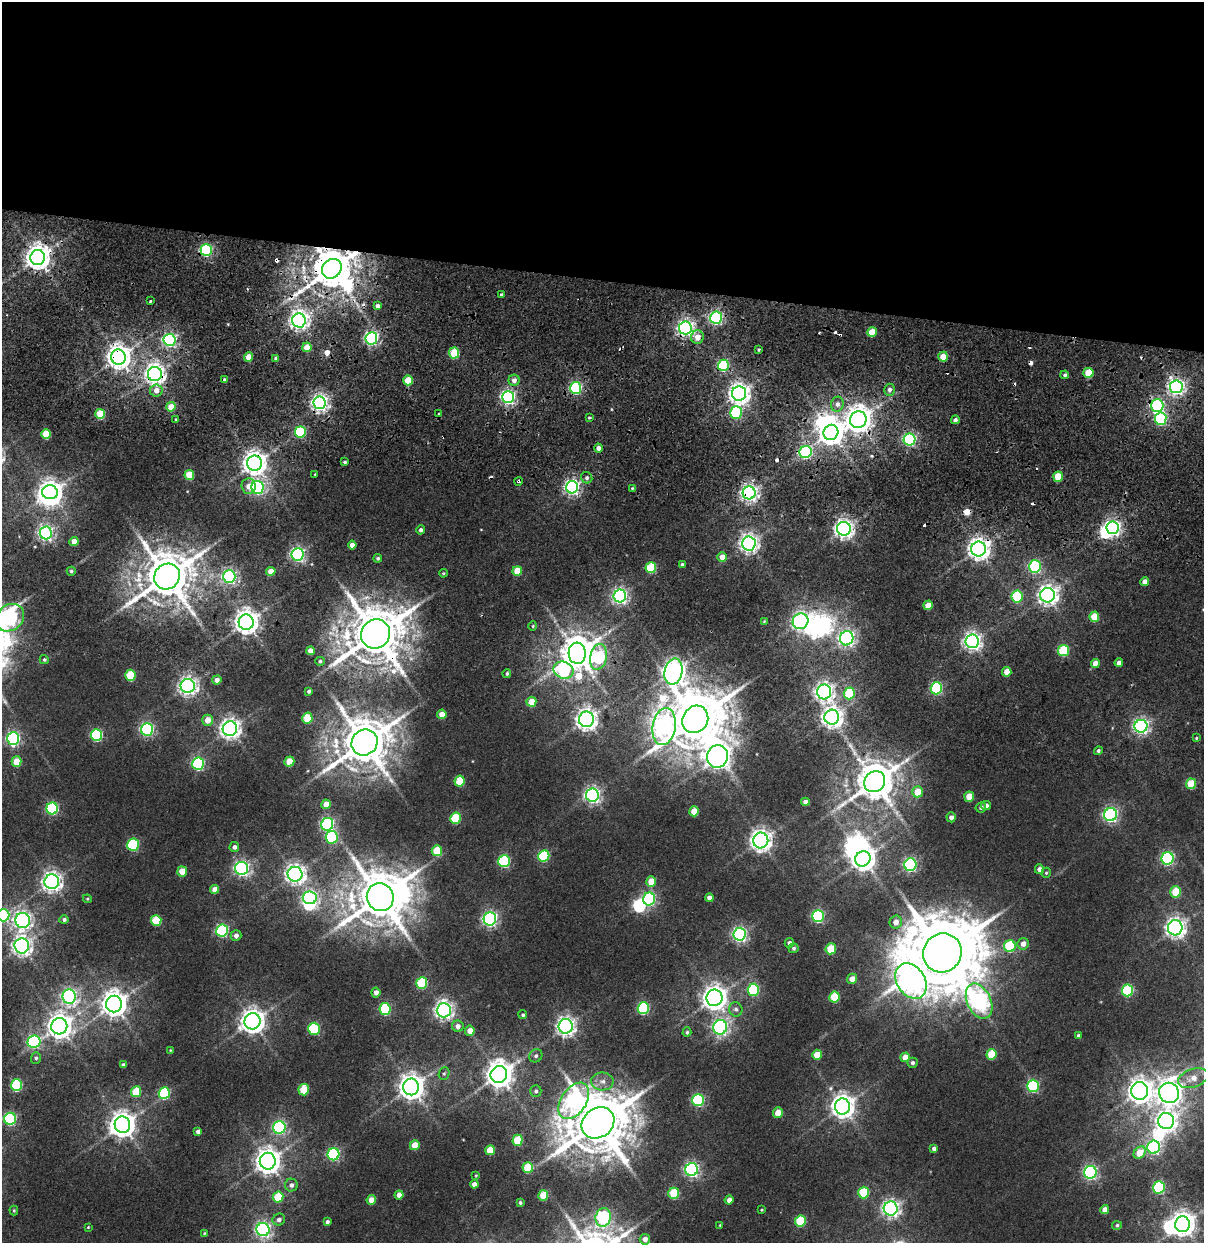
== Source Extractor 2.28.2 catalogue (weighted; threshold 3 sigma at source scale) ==
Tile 3 of 4 x 4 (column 3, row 1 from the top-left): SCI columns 2644-3845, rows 4631-5871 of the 5173 x 6321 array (HDU 1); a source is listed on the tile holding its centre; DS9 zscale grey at full resolution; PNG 1206 x 1245 px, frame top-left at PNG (2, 2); each listed source drawn as its Kron ellipse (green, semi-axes under 4 px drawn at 4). Shown black and unused: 23% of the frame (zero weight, under 2 of 5 exposures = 17% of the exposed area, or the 3 px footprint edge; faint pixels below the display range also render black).
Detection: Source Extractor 2.28.2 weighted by HDU 2 'WHT'; one run over the whole footprint, this tile lists its part. Background 0.0107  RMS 0.0055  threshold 0.0249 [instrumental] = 3 sigma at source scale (4.5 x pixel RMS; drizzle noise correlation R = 1.50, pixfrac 1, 0.0396/0.0396 arcsec/px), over >= 5 px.
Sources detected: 320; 13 inside a brighter object's white glare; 17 cosmic-ray / hot-pixel residue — neither listed nor drawn; the other 290 listed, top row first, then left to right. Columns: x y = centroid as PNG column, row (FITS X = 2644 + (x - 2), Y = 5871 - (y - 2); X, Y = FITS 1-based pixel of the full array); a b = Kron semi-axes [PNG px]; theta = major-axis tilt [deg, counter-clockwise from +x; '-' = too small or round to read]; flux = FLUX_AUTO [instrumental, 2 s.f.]
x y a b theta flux
206 250 6 5 - 78
38 257 7 7 - 540
332 269 10 9 - 2000
501 295 4 3 - 1.3
150 301 3 3 - 0.81
378 306 4 3 - 1.9
716 318 6 6 - 98
299 320 7 7 - 280
685 328 6 6 - 200
872 332 5 4 - 13
697 337 6 6 - 6.2
371 338 6 6 - 130
170 340 6 6 - 130
307 347 4 4 - 9.7
759 350 4 3 - 0.69
454 353 5 5 - 23
118 357 7 7 - 520
249 357 4 4 - 8.5
943 357 5 4 - 11
276 358 4 4 - 1.9
723 365 6 5 - 48
1088 373 5 5 - 15
155 374 7 7 - 320
1065 375 4 4 - 1.2
225 380 4 3 - 2.1
408 380 5 4 - 13
514 380 5 5 - 2.7
1176 387 6 6 - 190
576 388 6 5 - 83
156 390 6 6 - 4.9
889 390 6 5 - 2.4
739 393 7 7 - 360
508 397 6 6 - 140
320 403 6 6 - 210
837 404 7 6 - 2.4
1157 406 6 6 - 97
171 407 4 4 - 10
736 412 6 5 - 59
100 414 5 5 - 19
439 414 4 4 - 0.79
589 418 3 3 - 3.6
1161 419 6 6 - 72
176 420 3 3 - 0.87
858 420 8 8 - 610
955 420 4 4 - 1.6
300 432 5 5 - 45
831 432 8 7 - 510
46 434 5 5 - 17
910 440 6 6 - 95
598 448 4 4 - 2.1
806 452 6 6 - 83
345 462 4 3 - 0.88
254 463 7 7 - 460
315 474 4 3 - 0.41
189 475 5 5 - 15
1058 477 5 4 - 15
587 478 6 5 - 1.3
518 481 4 3 - 5
249 486 8 7 - 4.7
572 487 6 6 - 160
257 488 7 6 - 120
632 488 3 3 - 0.58
50 492 8 7 - 430
749 493 6 6 - 240
1113 528 6 6 - 170
844 529 7 7 - 280
421 530 5 4 - 1.5
46 533 6 6 - 170
74 542 4 4 - 7.2
749 543 7 7 - 280
352 545 4 4 - 3.7
978 549 7 7 - 400
297 554 6 6 - 140
722 557 5 5 - 4.8
378 558 4 4 - 1
682 565 3 3 - 1.3
1035 566 6 6 - 74
651 568 5 5 - 24
71 571 4 4 - 0.92
271 571 5 4 - 6.5
517 571 5 4 - 12
443 573 4 3 - 0.67
167 576 13 12 - 2500
229 577 6 6 - 140
1145 581 4 4 - 3.2
1048 595 7 7 - 320
620 596 6 6 - 160
1017 596 6 5 - 37
928 605 5 4 - 8
1094 617 5 5 - 14
10 618 15 12 42 150
764 621 4 4 - 0.48
800 621 8 7 - 230
246 622 7 7 - 510
533 626 4 4 - 0.61
376 634 15 14 - 3200
847 638 7 6 - 190
972 641 7 6 - 240
310 651 4 4 - 4.3
1064 651 6 5 - 35
577 653 11 8 -86 1200
599 657 13 8 79 62
44 660 4 4 - 1.1
320 661 5 4 - 0.98
1095 663 4 4 - 5
1119 663 4 4 - 2.7
563 670 10 8 -21 67
673 672 13 9 77 420
1007 672 5 4 - 6.4
507 673 4 3 - 0.85
130 675 5 5 - 25
217 680 4 4 - 3
188 686 7 7 - 260
936 688 6 5 - 64
309 691 4 3 - 1.3
824 692 7 7 - 260
849 693 6 5 - 33
531 702 5 5 - 8.3
442 714 5 4 - 6.4
832 717 7 7 - 340
307 718 5 5 - 21
586 719 8 7 - 330
695 719 14 12 55 3800
208 720 5 5 - 5.8
1141 726 6 6 - 170
664 727 19 11 81 200
147 729 6 6 - 110
230 729 7 7 - 320
97 735 6 5 - 60
13 738 6 6 - 110
1196 738 3 3 - 0.48
364 742 13 12 - 2600
1098 751 4 4 - 1.1
718 756 11 10 - 510
17 762 5 5 - 13
289 762 5 5 - 11
198 764 6 6 - 74
460 781 5 5 - 19
875 782 11 10 - 1600
1191 784 5 5 - 18
918 792 5 5 - 10
592 795 6 6 - 180
969 797 5 5 - 11
805 802 4 4 - 2.2
326 804 5 4 - 5.5
986 806 5 4 - 2.2
981 807 5 5 - 1.4
52 808 6 6 - 67
694 811 5 4 - 9.9
1111 815 6 6 - 140
951 817 5 4 - 2.4
456 818 5 5 - 27
327 824 6 6 - 100
332 837 6 6 - 54
761 840 8 7 - 330
133 845 6 6 - 49
234 847 5 5 - 1.9
437 851 5 5 - 16
544 856 6 5 - 43
1168 858 6 6 - 98
863 859 8 7 - 440
504 861 6 6 - 56
910 865 6 6 - 94
242 868 6 6 - 170
1039 869 5 4 - 2.6
182 871 5 5 - 11
1046 873 5 4 - 0.72
295 874 7 7 - 290
52 882 7 7 - 290
651 882 5 5 - 9.3
215 889 4 4 - 4.4
1176 892 5 5 - 22
380 897 14 13 - 2800
310 898 7 6 - 130
709 898 4 4 - 2.3
87 899 4 4 - 0.56
649 899 6 6 - 89
3 915 6 6 - 69
818 916 6 6 - 82
490 919 6 6 - 140
23 920 7 7 - 210
64 920 5 4 - 1.4
156 920 5 5 - 23
896 922 6 6 - 4.2
1175 928 7 7 - 310
222 930 6 6 - 74
739 934 6 6 - 140
236 936 5 5 - 2.6
789 943 5 4 - 1.6
1023 944 6 5 - 3.5
22 946 7 7 - 290
1010 946 6 6 - 34
794 948 5 5 - 1.1
831 949 5 5 - 17
942 953 20 19 - 6700
852 979 5 5 - 4.7
911 981 19 14 -56 360
422 983 6 5 - 35
753 990 6 5 - 48
1128 990 6 5 - 49
376 992 5 4 - 3
69 996 7 6 - 160
834 997 5 5 - 22
714 998 8 8 - 490
979 1001 19 12 -65 250
114 1004 8 8 - 590
643 1008 6 5 - 57
385 1009 6 5 - 50
736 1009 7 6 - 1.7
444 1010 7 7 - 240
523 1015 4 4 - 0.84
252 1021 8 8 - 500
59 1026 8 8 - 510
458 1026 6 5 - 2.6
566 1026 7 7 - 260
720 1027 7 7 - 150
314 1029 6 5 - 48
470 1031 5 5 - 4.7
687 1032 5 4 - 0.92
1079 1036 4 3 - 1.8
34 1042 6 6 - 82
170 1050 3 3 - 0.44
991 1054 5 5 - 18
817 1055 5 4 - 11
536 1056 7 6 - 1.4
905 1057 5 4 - 7.1
36 1058 5 5 - 0.97
912 1063 5 5 - 1.3
123 1065 4 4 - 1.8
444 1073 6 5 - 0.87
499 1074 8 8 - 690
1193 1078 15 9 19 5.9
602 1081 11 9 1 3.8
16 1085 6 5 - 50
1033 1086 6 6 - 57
411 1087 8 8 - 570
304 1090 5 5 - 17
536 1091 6 5 - 1.3
1140 1091 9 8 - 490
136 1092 5 5 - 16
164 1093 6 5 - 47
1169 1093 10 10 - 540
698 1100 6 6 - 66
574 1101 20 12 56 140
842 1106 8 7 - 470
778 1113 5 5 - 6.3
10 1119 6 6 - 77
1166 1121 8 8 - 330
598 1123 17 14 37 3800
122 1125 8 7 - 540
279 1127 6 6 - 97
198 1131 4 4 - 2
518 1140 5 5 - 20
415 1145 5 5 - 9.6
1154 1147 6 6 - 110
934 1149 4 4 - 2
490 1150 5 4 - 12
1140 1153 7 5 46 11
333 1154 6 6 - 79
268 1161 8 8 - 560
528 1167 5 5 - 21
692 1169 6 6 - 130
1090 1172 6 6 - 120
476 1176 3 2 - 0.5
474 1184 4 4 - 3
291 1185 6 6 - 2.1
1159 1187 6 5 - 55
674 1193 6 5 - 26
864 1193 6 5 - 28
399 1195 4 4 - 4.1
543 1195 5 5 - 13
278 1197 5 5 - 19
371 1200 5 4 - 6.2
729 1200 4 4 - 3.1
520 1202 3 3 - 0.89
891 1208 7 7 - 230
1105 1209 4 4 - 4.1
14 1210 5 3 - 0.6
762 1210 3 2 - 0.49
603 1217 9 7 76 97
279 1220 6 6 - 1.9
800 1221 6 5 - 29
327 1222 4 3 - 1.5
1183 1224 8 7 - 470
720 1225 4 4 - 0.52
1117 1225 5 4 - 0.99
88 1227 3 2 - 0.44
263 1229 6 6 - 160
204 1233 4 3 - 0.54
645 1239 5 5 - 3.2
Overlapping masked pixels (flux is a lower limit): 20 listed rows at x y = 206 250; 38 257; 332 269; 299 320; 685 328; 454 353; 118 357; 723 365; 155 374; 576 388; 739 393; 320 403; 1157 406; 858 420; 806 452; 254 463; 518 481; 749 493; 978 549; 376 634
Isophote crosses this tile's border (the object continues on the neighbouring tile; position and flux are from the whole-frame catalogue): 2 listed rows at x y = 10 618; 3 915